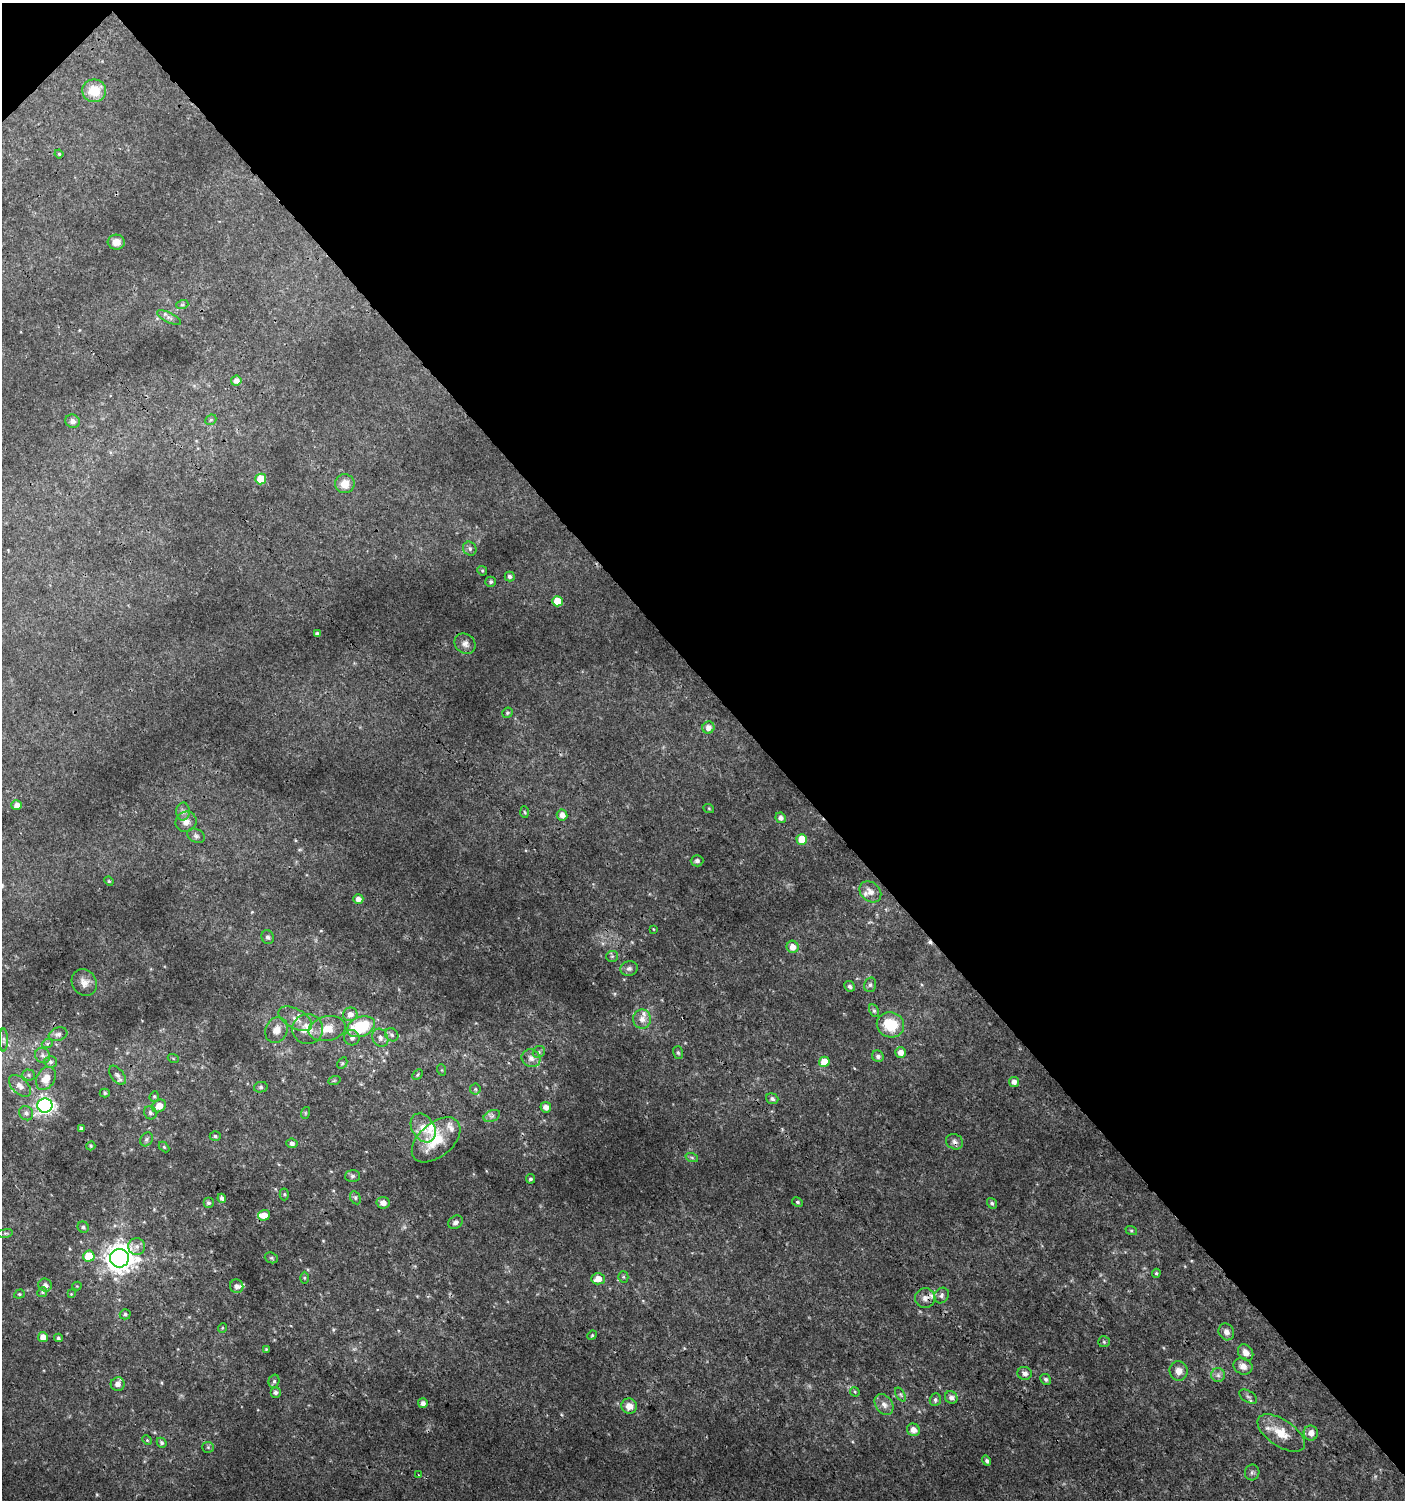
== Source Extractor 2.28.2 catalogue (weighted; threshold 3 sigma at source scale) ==
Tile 3 of 4 x 4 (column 3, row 1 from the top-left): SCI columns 3010-4412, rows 4529-6026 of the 6060 x 6084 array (HDU 1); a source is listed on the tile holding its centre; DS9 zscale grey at full resolution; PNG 1407 x 1502 px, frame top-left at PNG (2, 3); each listed source drawn as its Kron ellipse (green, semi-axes under 4 px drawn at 4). Shown black and unused: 46% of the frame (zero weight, under 3 of 4 exposures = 4% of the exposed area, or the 3 px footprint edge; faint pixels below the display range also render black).
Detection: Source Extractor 2.28.2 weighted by HDU 2 'WHT'; one run over the whole footprint, this tile lists its part. Background 0.00434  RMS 0.0022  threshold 0.00968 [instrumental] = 3 sigma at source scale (4.5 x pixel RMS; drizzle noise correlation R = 1.50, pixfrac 1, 0.0396/0.0396 arcsec/px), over >= 5 px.
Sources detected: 169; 1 too faint to see at this stretch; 1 cosmic-ray / hot-pixel residue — neither listed nor drawn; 8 inside a brighter listed object's ellipse — not listed separately; the other 159 listed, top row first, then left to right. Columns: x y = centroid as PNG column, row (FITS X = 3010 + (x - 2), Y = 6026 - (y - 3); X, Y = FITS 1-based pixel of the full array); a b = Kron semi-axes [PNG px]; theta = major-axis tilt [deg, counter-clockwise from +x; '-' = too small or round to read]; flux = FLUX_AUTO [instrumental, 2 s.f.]
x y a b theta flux
94 91 12 11 - 5.1
59 154 4 4 - 0.29
116 242 8 7 - 1.9
182 305 6 4 18 0.29
169 318 13 5 -28 0.79
236 381 5 5 - 1.1
211 420 6 5 - 0.32
72 421 7 6 - 0.8
261 479 5 5 - 6.8
345 484 9 9 - 2.6
470 549 7 6 - 0.64
482 571 5 4 - 0.27
510 576 5 5 - 0.53
491 582 5 5 - 0.45
557 601 5 5 - 4.3
317 634 4 4 - 0.6
465 644 11 9 -40 1.1
507 713 5 5 - 0.36
708 728 6 6 - 1.3
17 805 5 5 - 1.3
709 809 5 3 - 0.21
183 812 9 6 89 0.81
524 812 6 4 -86 0.28
562 815 5 5 - 1.3
781 818 5 5 - 0.88
186 822 11 10 - 1.5
196 836 9 6 -28 0.68
802 839 5 5 - 4.3
697 861 6 5 - 0.56
109 881 5 4 - 0.27
870 892 12 9 -42 1.8
358 899 5 5 - 1.3
653 929 4 3 - 0.16
268 937 7 6 - 0.57
793 947 6 6 - 2
612 956 6 5 - 0.37
629 968 9 7 14 0.73
84 982 14 12 -54 1.7
870 985 7 5 74 0.52
850 986 5 5 - 0.54
874 1011 6 4 -62 0.39
350 1014 7 6 - 1.4
295 1019 18 9 -28 2.4
642 1019 9 9 - 1.6
890 1025 14 12 -21 7.1
361 1027 14 9 22 12
308 1029 15 15 - 3.1
327 1029 19 12 12 3.5
277 1030 13 11 63 2
58 1034 9 6 19 0.82
392 1035 7 6 - 0.6
352 1038 8 7 - 1
380 1038 9 7 -63 0.95
4 1040 11 4 90 0.62
47 1044 5 3 - 0.31
539 1052 6 5 - 0.5
678 1053 6 5 - 0.37
901 1053 5 5 - 1.5
43 1056 8 7 - 0.71
878 1056 6 5 - 0.67
173 1058 5 3 - 0.22
531 1058 9 8 - 1.5
50 1062 6 6 - 0.48
824 1062 5 5 - 3.6
342 1063 6 4 60 0.31
442 1070 6 3 -71 0.22
29 1075 6 5 - 0.48
117 1075 11 6 -52 0.79
417 1075 6 4 47 0.25
46 1078 12 9 60 2.9
334 1081 6 4 19 0.29
1014 1082 5 5 - 1.1
20 1086 13 8 -45 1.5
261 1087 7 5 13 0.4
475 1089 5 5 - 0.35
105 1093 5 4 - 0.32
154 1096 5 4 - 0.34
772 1099 6 5 - 0.6
45 1105 7 7 - 63
159 1106 7 6 - 2.7
546 1107 5 5 - 1.2
26 1113 7 6 - 0.69
150 1113 7 6 - 0.6
305 1113 6 4 72 0.26
492 1116 8 5 24 0.7
81 1128 4 3 - 0.53
423 1128 15 11 -58 2.8
215 1136 5 4 - 0.4
146 1139 7 6 - 0.49
436 1140 28 17 40 7.5
955 1142 9 7 -28 0.8
292 1143 5 5 - 0.8
91 1146 5 4 - 0.27
164 1147 6 4 -45 0.25
692 1158 6 4 -20 0.35
352 1176 7 6 - 0.54
530 1179 4 4 - 0.49
284 1194 6 4 89 0.32
222 1198 4 4 - 0.58
355 1198 7 5 -61 0.45
797 1202 6 4 -28 0.32
209 1203 5 5 - 0.43
383 1203 6 6 - 1.3
992 1203 5 4 - 0.41
264 1215 5 5 - 2.1
455 1222 8 6 34 0.79
83 1227 6 5 - 0.54
1131 1230 6 4 -19 0.28
5 1233 8 4 8 0.35
137 1246 8 8 - 1.2
89 1256 6 5 - 5.5
119 1258 9 9 - 270
271 1258 7 5 -20 0.38
1156 1273 4 3 - 0.3
623 1277 5 5 - 0.29
304 1278 6 4 -89 0.26
598 1279 7 5 0 2.3
45 1285 7 6 - 0.87
77 1286 4 4 - 0.21
237 1286 7 6 - 0.89
42 1292 5 4 - 0.29
19 1294 5 4 - 0.28
71 1294 4 4 - 0.19
941 1296 8 7 - 0.74
925 1298 10 10 - 1.2
125 1314 5 5 - 0.44
222 1328 5 3 - 0.19
1226 1332 9 7 -57 1.1
592 1335 5 4 - 0.24
43 1337 5 5 - 1.7
58 1338 4 3 - 0.38
1104 1342 6 5 - 0.32
266 1349 4 4 - 0.22
1246 1353 9 7 -53 1.4
1243 1366 10 8 -29 1.4
1179 1371 9 9 - 1.6
1025 1373 7 6 - 0.99
1218 1375 7 7 - 0.71
1046 1379 5 5 - 0.5
274 1381 7 5 74 0.44
118 1384 7 7 - 1.3
275 1392 5 5 - 0.68
855 1392 5 4 - 0.24
900 1394 7 4 -59 0.42
951 1397 6 6 - 0.85
1248 1397 10 5 -33 0.6
935 1400 6 5 - 0.48
423 1403 5 5 - 0.96
884 1404 11 8 -55 1.3
629 1406 8 7 - 1.9
913 1430 6 6 - 1.7
1281 1433 27 13 -34 4.4
1311 1433 7 7 - 1.6
147 1440 5 4 - 0.25
162 1443 5 4 - 0.45
208 1447 5 5 - 0.34
987 1461 5 4 - 0.49
1252 1472 8 7 - 0.57
418 1475 3 2 - 0.18
Overlapping masked pixels (flux is a lower limit): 2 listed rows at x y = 119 1258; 925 1298